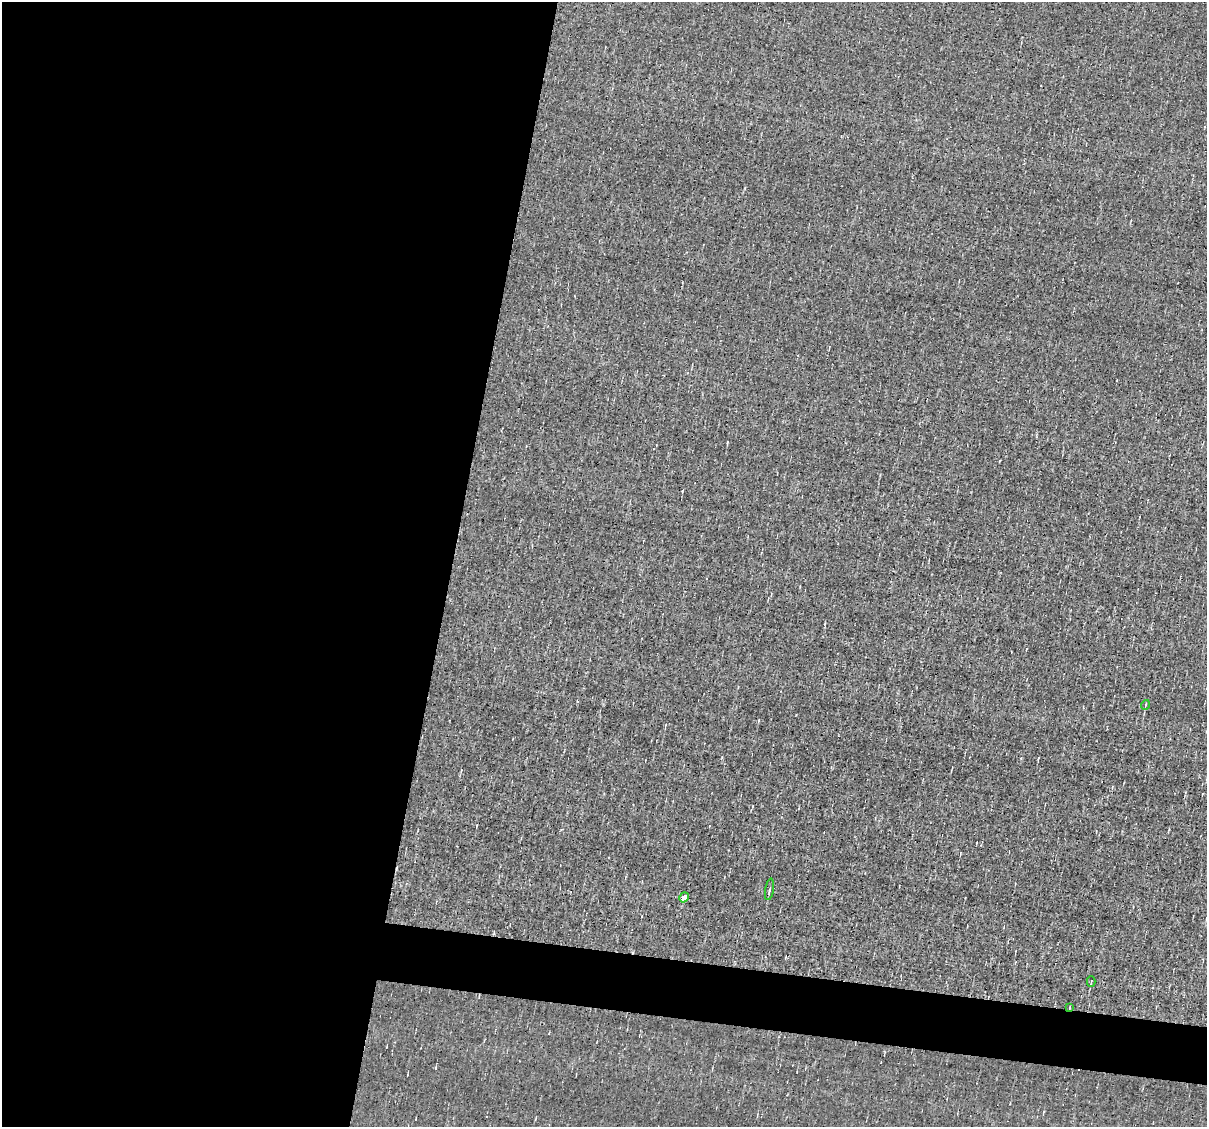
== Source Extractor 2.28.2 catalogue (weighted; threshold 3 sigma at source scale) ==
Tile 5 of 4 x 4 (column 1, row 2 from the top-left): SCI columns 1-1205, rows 2481-3605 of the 4819 x 4845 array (HDU 1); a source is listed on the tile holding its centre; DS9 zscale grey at full resolution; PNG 1209 x 1129 px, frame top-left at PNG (2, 2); each listed source drawn as its Kron ellipse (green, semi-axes under 4 px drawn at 4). Shown black and unused: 41% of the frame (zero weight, under 3 of 4 exposures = <1% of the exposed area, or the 3 px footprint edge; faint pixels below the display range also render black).
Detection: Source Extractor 2.28.2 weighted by HDU 2 'WHT'; one run over the whole footprint, this tile lists its part. Background -0.00432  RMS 0.056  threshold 0.254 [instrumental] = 3 sigma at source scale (4.5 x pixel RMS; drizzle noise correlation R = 1.50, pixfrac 1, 0.05/0.05 arcsec/px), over >= 5 px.
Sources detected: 6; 1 cosmic-ray / hot-pixel residue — neither listed nor drawn; the other 5 listed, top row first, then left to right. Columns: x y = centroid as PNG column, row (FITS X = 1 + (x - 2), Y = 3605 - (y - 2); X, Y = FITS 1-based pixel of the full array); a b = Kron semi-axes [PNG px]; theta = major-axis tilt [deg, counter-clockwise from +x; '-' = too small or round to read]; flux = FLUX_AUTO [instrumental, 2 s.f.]
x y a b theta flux
1145 705 5 3 - 5
769 889 11 2 80 9.7
684 897 5 4 - 62
1091 982 5 2 - 5.3
1070 1007 3 2 - 5.4
Overlapping masked pixels (flux is a lower limit): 1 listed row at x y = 1070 1007